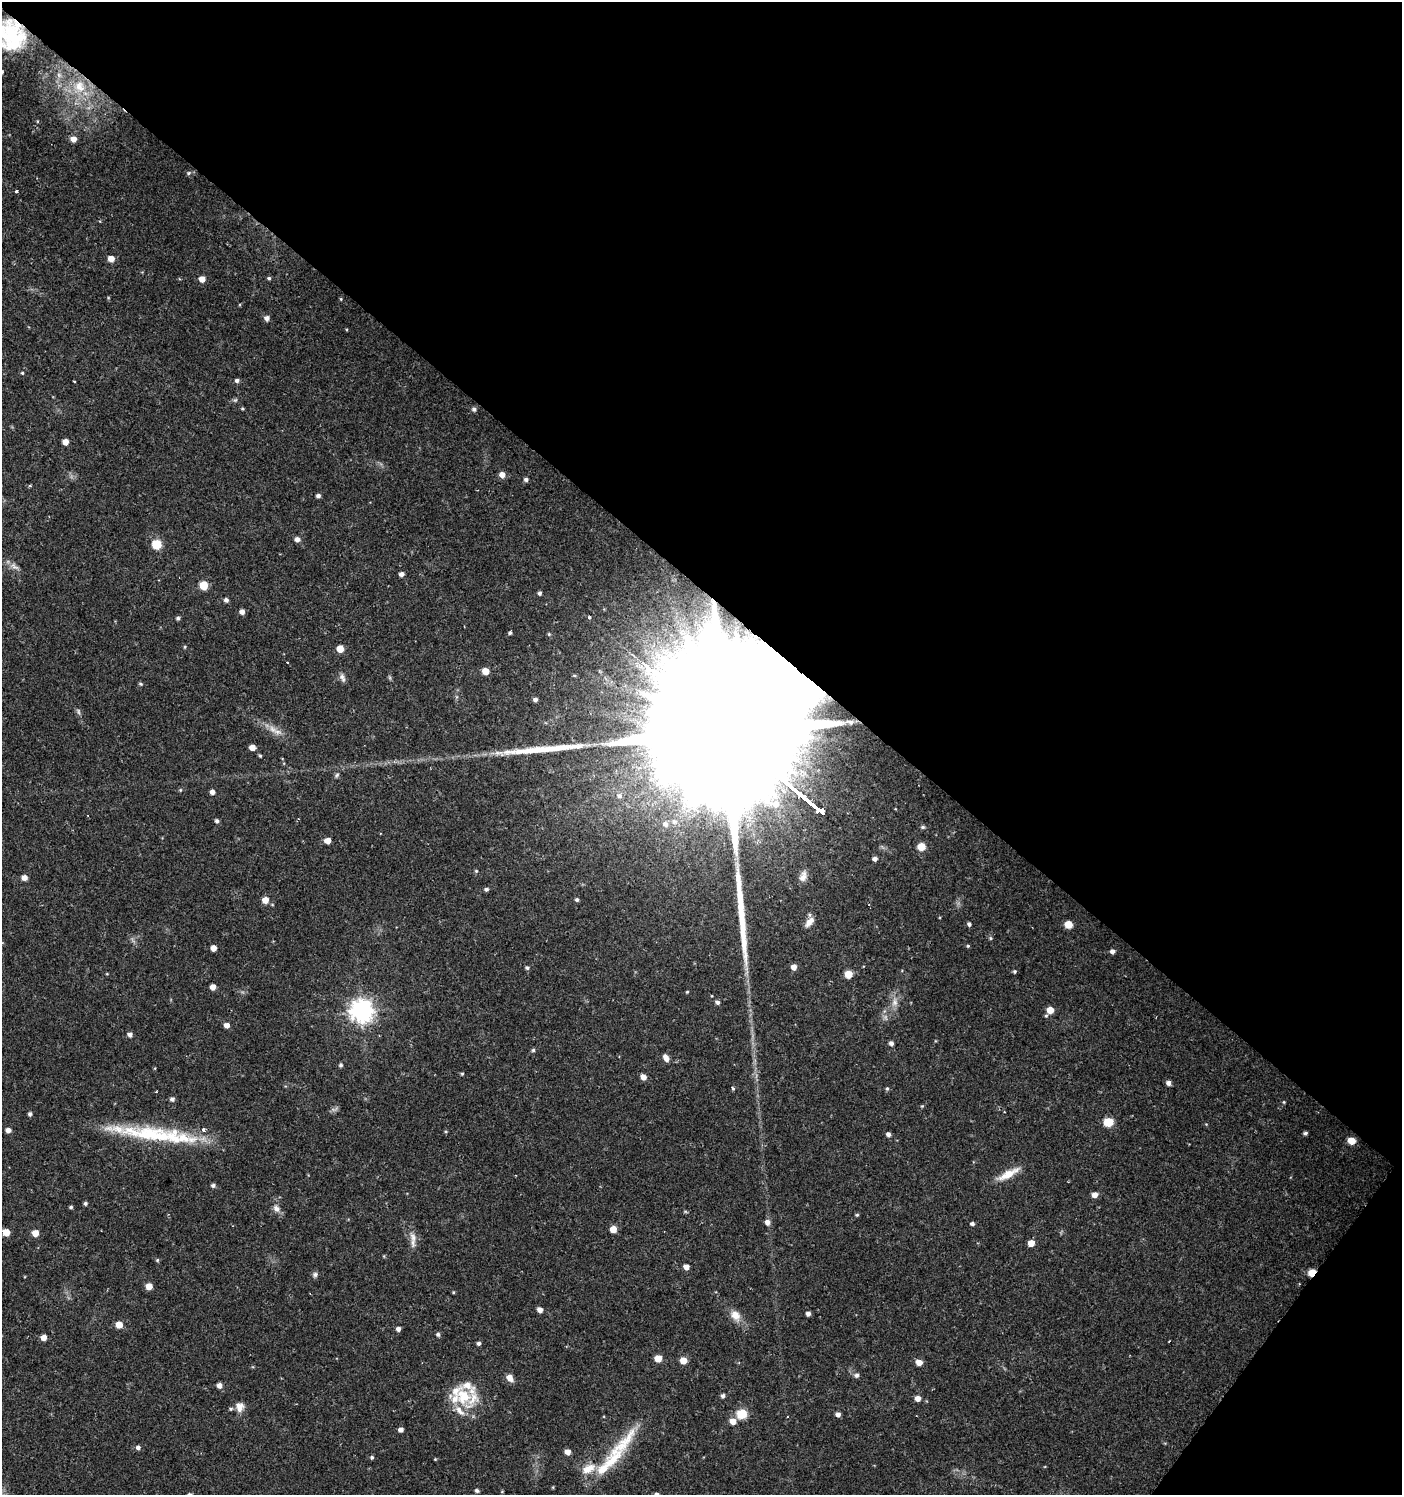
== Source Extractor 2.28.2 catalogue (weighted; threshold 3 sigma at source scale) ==
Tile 8 of 4 x 4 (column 4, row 2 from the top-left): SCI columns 4442-5841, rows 2990-4482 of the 6033 x 6002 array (HDU 1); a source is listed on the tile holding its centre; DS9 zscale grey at full resolution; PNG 1404 x 1497 px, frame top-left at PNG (2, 2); no overlay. Shown black and unused: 41% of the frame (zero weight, under 2 of 3 exposures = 1% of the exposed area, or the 3 px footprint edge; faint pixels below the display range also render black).
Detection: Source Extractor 2.28.2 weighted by HDU 2 'WHT'; one run over the whole footprint, this tile lists its part. Background 0.0256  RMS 0.0039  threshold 0.0174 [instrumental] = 3 sigma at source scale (4.5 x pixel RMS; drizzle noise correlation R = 1.50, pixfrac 1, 0.0396/0.0396 arcsec/px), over >= 5 px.
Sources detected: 171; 2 too faint to see at this stretch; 1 cosmic-ray / hot-pixel residue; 2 long thin detections or spike segments (spike, bleed or trail) — not listed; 13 inside a brighter listed object's ellipse — not listed separately; the other 153 listed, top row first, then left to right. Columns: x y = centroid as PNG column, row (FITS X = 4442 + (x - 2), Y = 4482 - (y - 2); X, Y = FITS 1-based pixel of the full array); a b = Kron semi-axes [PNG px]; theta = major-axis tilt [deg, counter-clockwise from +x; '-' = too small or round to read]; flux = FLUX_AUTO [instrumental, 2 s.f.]
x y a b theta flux
12 36 32 29 90 32
59 75 7 7 - 1.4
79 87 21 18 75 14
37 121 5 3 - 0.31
73 139 6 5 - 3.1
189 173 6 5 - 0.75
16 191 4 3 - 1.1
111 259 5 5 - 4
269 278 4 4 - 0.64
202 279 5 5 - 3.7
341 299 4 4 - 0.39
267 318 5 5 - 1.9
22 373 5 4 - 0.43
237 380 5 5 - 1.1
74 381 3 2 - 0.49
235 400 6 5 - 0.67
242 408 5 4 - 0.46
474 409 6 5 - 1
65 442 5 5 - 3.6
502 475 5 5 - 3.3
526 479 5 4 - 1
30 485 4 3 - 0.49
318 496 5 4 - 1.2
297 539 5 5 - 2
157 544 5 5 - 21
15 567 14 7 -34 2.1
401 574 4 4 - 1.7
204 585 5 5 - 13
539 593 4 4 - 1
226 600 5 5 - 1.2
242 612 5 5 - 2.1
178 618 5 4 - 0.81
510 632 4 4 - 0.72
185 647 5 4 - 0.43
340 649 5 5 - 6.9
485 671 5 5 - 6
342 677 9 7 67 1.5
140 684 5 4 - 0.61
535 699 5 4 - 1.1
850 722 9 6 -14 1.4
272 729 13 9 -35 3.4
732 738 166 26 -40 100000
252 747 5 4 - 3.5
260 756 4 3 - 0.49
337 775 7 5 60 0.73
180 790 5 5 - 0.43
212 792 4 4 - 1.9
619 796 8 7 - 1.6
217 821 5 4 - 0.96
674 821 7 5 -89 1
665 824 7 6 - 1.5
923 827 6 5 - 0.76
328 840 5 4 - 3.7
921 847 5 5 - 8.9
875 859 4 4 - 1.7
476 871 5 5 - 0.51
24 877 5 5 - 2.6
803 877 14 9 67 2.5
486 889 5 4 - 0.89
265 900 5 5 - 4.9
577 900 4 4 - 0.84
809 922 13 7 51 3.1
969 924 5 4 - 0.95
1068 924 5 5 - 7.3
968 946 4 4 - 0.47
213 948 5 5 - 3.5
1112 951 5 4 - 1.7
794 967 5 5 - 2.6
527 968 5 5 - 0.8
1014 971 4 4 - 0.64
107 974 5 3 - 0.31
848 974 5 5 - 8.3
213 987 5 4 - 2.9
687 992 4 3 - 0.41
717 1002 6 5 - 1.1
895 1002 13 9 -89 3
1050 1010 6 5 - 5.2
361 1011 8 8 - 300
227 1025 5 5 - 2.3
130 1034 5 5 - 1.5
891 1043 5 5 - 1.3
533 1050 4 4 - 0.67
666 1058 8 5 -61 2.8
341 1065 5 4 - 0.82
155 1068 5 3 - 0.3
462 1074 4 3 - 0.45
643 1077 5 5 - 3
1168 1083 5 5 - 1.7
733 1088 4 3 - 0.85
887 1088 5 4 - 0.58
172 1099 5 5 - 1.2
1284 1102 4 4 - 0.37
334 1109 10 5 21 1
1004 1112 3 2 - 0.34
30 1114 4 4 - 0.99
1109 1122 6 5 - 15
1206 1124 4 4 - 0.33
8 1130 5 4 - 2
1305 1133 4 4 - 0.83
888 1134 5 5 - 1.5
152 1135 86 20 -8 34
1352 1141 5 5 - 7.3
1008 1174 33 9 28 6.2
213 1185 5 4 - 1
1095 1195 5 5 - 3
85 1203 4 4 - 0.78
71 1207 4 3 - 0.67
276 1208 11 8 -63 2.2
857 1215 5 4 - 0.53
767 1222 6 5 - 2
972 1224 5 4 - 0.97
613 1229 5 5 - 5.3
6 1232 5 5 - 6.4
35 1233 5 5 - 5.4
413 1237 16 9 -69 3.2
1031 1243 5 5 - 4.7
157 1260 5 4 - 0.51
686 1267 5 4 - 2.7
1312 1273 5 4 - 10
315 1274 7 7 - 1.1
149 1286 5 5 - 4.7
453 1292 5 3 - 0.35
540 1310 5 4 - 2.5
808 1313 4 4 - 1.5
735 1315 15 12 -49 4.1
119 1325 5 5 - 5.9
398 1329 5 4 - 1.4
438 1334 5 5 - 0.93
43 1338 5 5 - 3
478 1343 5 4 - 0.97
658 1358 5 5 - 6.3
683 1360 5 5 - 5.1
919 1362 6 5 - 3.6
856 1375 7 6 - 1.1
510 1378 8 6 -51 2.9
219 1385 5 5 - 2.1
463 1396 30 23 -78 13
723 1396 5 4 - 1.1
918 1398 5 5 - 2.8
240 1407 12 10 -87 3.1
742 1414 6 5 - 21
838 1414 4 4 - 1.7
733 1421 5 5 - 4.4
401 1429 4 4 - 1.9
624 1443 67 15 47 18
138 1448 5 5 - 1.2
567 1452 5 5 - 2.8
372 1457 5 4 - 0.7
435 1459 4 3 - 0.34
553 1487 5 3 - 0.33
477 1490 5 4 - 0.87
502 1491 5 3 - 0.31
657 1494 4 4 - 1.3
Overlapping masked pixels (flux is a lower limit): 3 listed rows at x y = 12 36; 732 738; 1312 1273
Isophote crosses this tile's border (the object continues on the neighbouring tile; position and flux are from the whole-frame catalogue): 2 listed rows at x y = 12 36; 657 1494